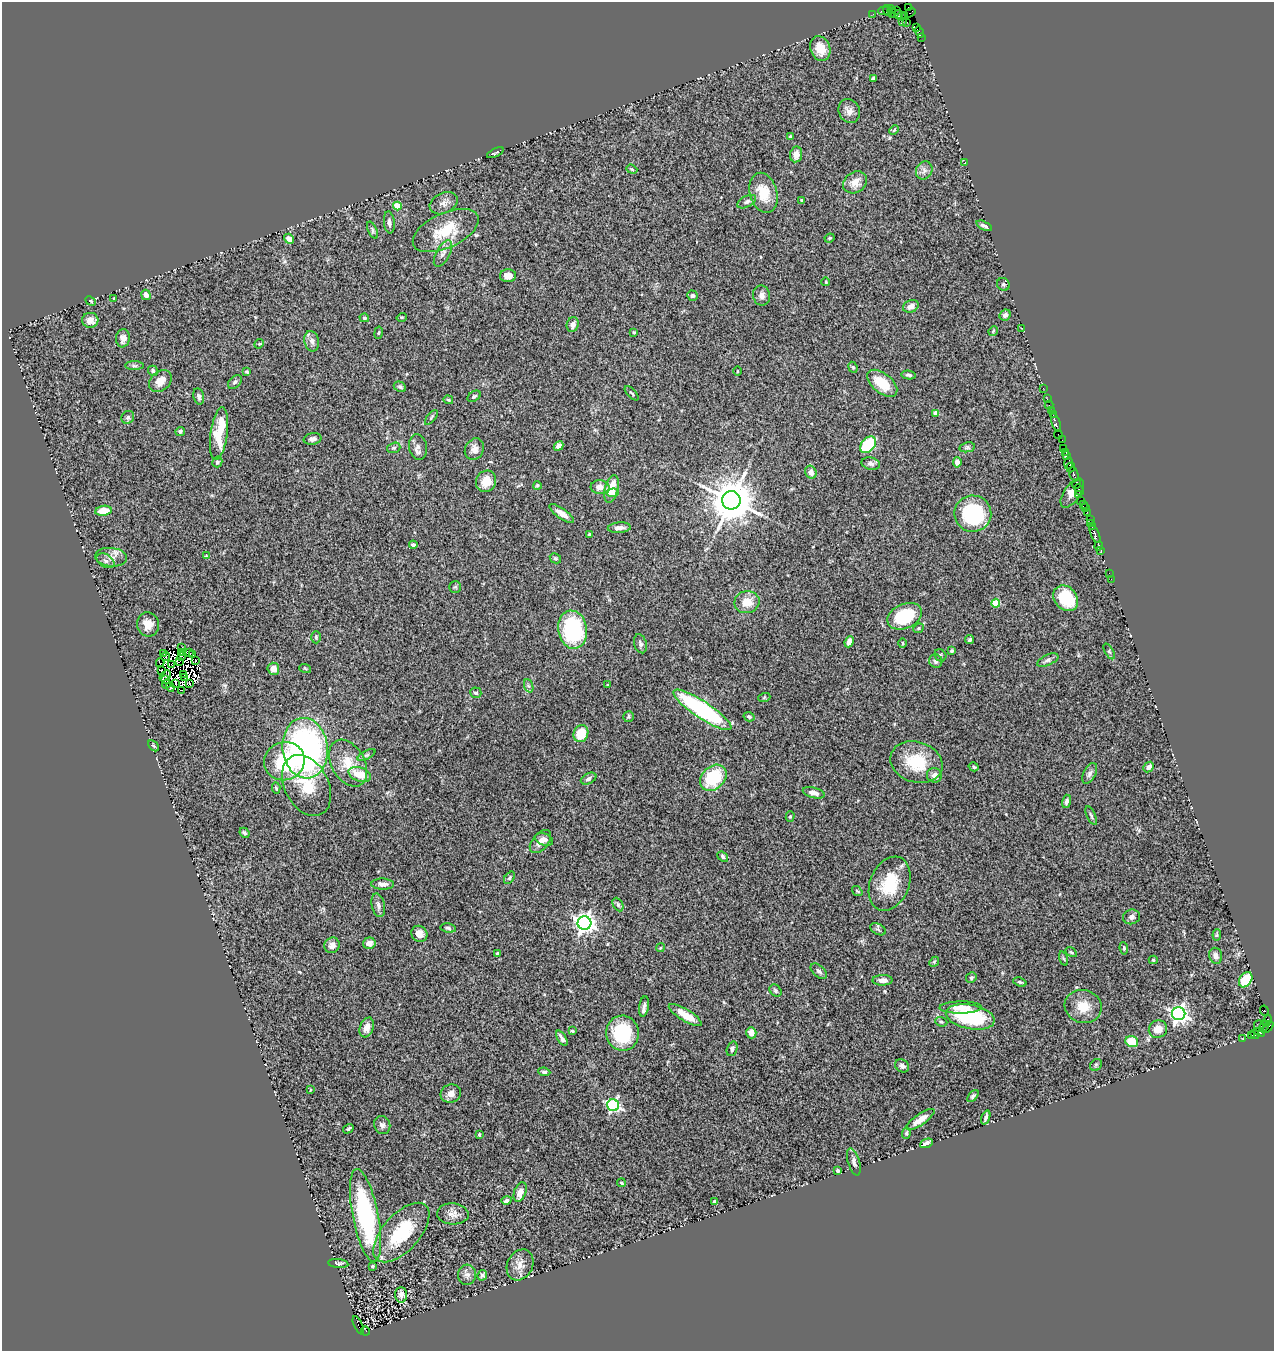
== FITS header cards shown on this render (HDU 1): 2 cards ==
NAXIS1  =                 1272
NAXIS2  =                 1349

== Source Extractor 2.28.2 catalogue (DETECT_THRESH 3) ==
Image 1272 x 1349 px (HDU 1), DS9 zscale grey, 1 PNG px = 1 image px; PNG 1276 x 1353 px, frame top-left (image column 1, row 1349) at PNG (2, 2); each listed source drawn as its Kron ellipse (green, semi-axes under 4 px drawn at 4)
Background 1.4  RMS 0.11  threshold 0.331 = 3 sigma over >= 5 px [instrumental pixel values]
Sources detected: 305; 15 with non-positive FLUX_AUTO (blend fragments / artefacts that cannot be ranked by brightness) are neither listed nor drawn; the other 290 listed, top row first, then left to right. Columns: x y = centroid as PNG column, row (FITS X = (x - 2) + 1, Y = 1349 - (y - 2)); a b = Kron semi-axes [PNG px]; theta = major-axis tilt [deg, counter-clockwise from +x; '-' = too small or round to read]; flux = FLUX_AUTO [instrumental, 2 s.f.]
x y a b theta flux
909 7 2 2 - 5.2
884 11 6 2 0 110
887 11 6 3 -72 210
896 11 3 2 - 41
892 12 6 3 -85 110
910 12 6 3 36 180
873 14 2 2 - 24
898 15 5 2 - 140
905 15 3 2 - 37
901 17 3 2 - 58
902 22 2 2 - 33
907 22 3 2 - 97
916 27 4 3 - 110
919 32 6 3 -58 71
921 37 2 2 - 36
820 49 13 9 -70 120
873 79 4 3 - 12
849 111 12 10 -67 47
894 130 5 3 - 8.2
790 136 4 3 - 10
495 153 9 2 26 9.2
796 154 8 6 81 51
965 162 3 2 - 9.3
632 169 6 4 -22 9.2
924 170 9 8 - 33
855 182 13 10 35 71
764 193 20 13 -74 170
802 200 4 3 - 7.4
747 202 10 5 27 23
444 203 15 10 27 49
397 206 4 4 - 170
389 222 11 5 -83 29
984 226 8 3 -25 21
372 230 9 4 -65 14
446 231 35 17 25 270
830 238 5 3 - 7.7
289 239 5 4 - 45
443 254 15 6 62 40
508 276 8 6 -1 46
826 282 4 2 - 5.8
1003 284 6 6 - 15
146 295 5 4 - 41
761 295 10 8 -80 36
692 296 5 5 - 14
114 298 3 2 - 5.4
91 301 5 3 - 9.5
911 306 8 6 21 41
1005 315 6 5 - 25
402 317 5 3 - 6.9
364 318 5 4 - 12
90 320 8 7 - 43
573 325 7 6 - 30
1022 328 2 2 - 40
993 331 5 4 - 7.3
634 332 4 3 - 6.9
379 333 6 3 81 7.8
123 338 9 7 83 40
312 341 10 7 -75 39
259 344 5 4 - 7.2
134 366 9 4 -1 16
853 367 6 4 -66 10
153 371 5 4 - 18
737 371 4 3 - 5.5
247 372 4 3 - 10
909 375 7 3 -9 16
160 381 13 9 45 80
235 382 8 5 45 19
882 383 18 10 -39 180
400 387 6 4 -28 15
1043 388 2 2 - 29
632 393 9 3 -46 12
199 396 8 5 -79 20
474 396 7 5 34 15
1047 399 2 2 - 44
448 400 5 4 - 10
1049 405 4 3 - 37
1052 411 3 2 - 150
936 413 4 4 - 57
1053 415 2 2 - 57
128 417 7 6 - 17
431 417 9 3 51 11
1056 423 9 2 -72 120
180 431 5 4 - 16
219 434 26 8 82 270
1058 435 4 2 - 42
313 439 9 5 11 29
1062 440 2 2 - 15
868 445 9 6 48 460
558 446 5 4 - 38
418 447 13 9 -81 42
967 447 8 5 10 14
394 448 7 5 19 12
1063 448 2 2 - 43
474 449 11 9 62 46
1065 452 4 2 - 130
1067 456 3 3 - 52
217 462 5 5 - 12
957 462 5 4 - 38
871 463 9 6 -13 23
1068 463 6 4 87 220
1071 467 5 2 - 170
811 472 6 5 - 38
1074 474 7 3 -69 520
486 481 11 10 - 120
1077 484 5 2 - 170
537 485 4 4 - 9.9
600 487 9 7 -7 52
611 489 14 6 76 160
1079 490 6 2 -66 460
613 493 6 4 7 87
1072 493 17 8 55 320
1079 495 2 2 - 68
731 500 9 9 - 31000
1081 500 2 2 - 27
1083 504 3 2 - 43
1085 507 3 2 - 99
103 511 8 5 7 120
1087 512 2 2 - 78
562 513 15 5 -35 56
973 514 18 18 - 520
1090 520 2 2 - 140
1091 523 4 3 - 150
1092 527 3 2 - 140
619 528 11 5 4 37
589 534 3 3 - 24
1095 534 10 3 -67 190
413 545 4 3 - 20
1099 546 4 3 - 150
1101 550 3 2 - 21
206 556 4 4 - 7.5
111 557 16 9 -6 61
555 558 6 4 -29 12
105 561 10 6 -30 28
1109 573 3 2 - 6.4
1111 579 2 2 - 12
455 587 6 6 - 12
1066 598 14 11 -47 290
747 602 12 11 - 110
996 603 4 4 - 240
905 616 18 12 24 400
148 624 12 11 - 82
918 628 5 4 - 11
573 630 19 14 -81 760
316 637 6 5 - 10
970 640 5 4 - 16
849 642 6 4 68 53
903 643 5 3 - 6.6
640 644 10 6 -74 22
181 648 2 2 - 13
952 651 4 3 - 12
1109 651 8 4 -59 12
181 652 2 2 - 9.1
190 653 2 2 - 4
163 654 3 2 - 7.3
192 655 3 2 - 11
940 655 6 5 - 14
181 656 3 2 - 8.2
166 657 4 2 - 2.8
196 660 4 2 - 5.9
1048 660 11 5 24 23
179 661 3 2 - 5.7
936 661 7 6 - 24
160 663 4 2 - 8.4
172 665 3 2 - 6.9
305 668 6 3 -19 8
273 669 6 6 - 60
162 670 3 2 - 7.6
184 674 2 2 - 11
165 676 6 3 41 22
185 678 4 2 - 5.7
166 680 3 2 - 15
189 683 4 2 - 14
166 684 4 2 - 8.2
175 684 3 2 - 9.9
607 685 4 3 - 6.6
529 686 7 4 -70 15
170 687 5 2 - 18
181 690 2 2 - 5.6
476 693 5 5 - 17
764 698 6 4 20 8.4
702 710 34 8 -33 1100
628 717 6 5 - 12
749 717 5 4 - 18
581 734 8 7 - 170
153 746 6 4 -41 12
305 748 30 22 -83 2300
366 755 10 4 26 15
284 761 20 19 - 520
916 762 26 20 -18 300
348 763 25 16 -60 170
974 767 5 4 - 11
1149 767 6 4 42 28
1090 773 11 6 62 26
360 774 11 7 -20 140
934 775 8 7 - 42
713 778 15 11 44 380
589 779 8 5 26 26
307 785 32 22 -62 280
276 788 6 4 -86 9.7
814 793 11 5 -14 42
1066 801 7 4 74 21
1091 815 10 3 -66 15
790 817 5 4 - 11
244 833 5 4 - 17
544 840 9 6 -20 32
540 841 14 8 50 50
723 857 6 4 -41 16
509 878 7 4 51 13
383 884 11 5 -2 38
890 884 28 19 68 290
857 891 6 3 -36 8
378 905 12 6 -77 32
618 905 7 5 -64 14
1131 917 8 7 - 29
584 923 7 6 - 4000
448 928 8 4 -10 15
878 929 8 5 -27 17
419 934 8 7 - 55
1217 935 6 4 82 9.2
369 943 6 5 - 46
332 945 8 7 - 38
660 948 4 3 - 7.1
1124 948 6 4 -83 9.2
1071 952 6 4 -30 10
497 954 4 4 - 13
1216 956 8 6 -75 32
1063 959 7 3 -71 9.1
1153 960 4 4 - 11
934 962 6 4 46 8.3
819 971 9 5 -41 22
971 978 5 5 - 14
883 980 10 5 0 39
1246 980 8 6 56 230
1020 982 7 3 -18 11
775 991 7 5 -49 15
644 1007 10 4 82 27
1083 1007 18 16 -15 140
961 1008 21 6 1 83
1264 1010 5 3 - 1100
1179 1014 6 6 - 3400
685 1015 19 6 -31 100
970 1017 25 12 -11 620
1267 1021 6 2 71 51
941 1022 6 4 -20 12
1259 1026 6 5 - 88
1264 1026 6 4 61 110
367 1027 10 7 70 49
1268 1027 6 2 50 120
1158 1029 9 8 - 71
572 1031 4 4 - 9.4
1260 1032 5 4 - 1000
622 1033 17 16 - 440
751 1033 6 5 - 54
1255 1034 5 3 - 300
1252 1036 3 3 - 120
562 1038 8 3 -58 25
1243 1039 3 2 - 16
1132 1041 6 5 - 160
732 1049 7 5 72 23
1096 1065 6 5 - 10
902 1066 7 6 - 25
544 1072 6 4 -7 15
310 1090 4 2 - 5.6
451 1094 10 9 - 47
973 1096 7 4 49 15
613 1105 6 6 - 1300
986 1117 7 3 69 17
920 1119 17 5 35 68
382 1125 9 8 - 27
348 1129 5 3 - 13
906 1133 6 4 86 12
479 1134 4 3 - 8.5
926 1143 7 4 23 32
854 1162 14 6 -74 28
838 1171 4 3 - 14
621 1183 5 3 - 10
520 1192 10 6 69 65
506 1200 5 4 - 19
714 1202 3 3 - 13
453 1214 16 10 -4 57
365 1215 47 13 -79 970
401 1232 36 18 48 440
338 1264 10 4 -6 17
520 1265 16 12 63 71
372 1266 4 3 - 9.5
467 1275 10 9 - 34
482 1275 5 4 - 16
401 1295 7 6 - 32
358 1325 10 3 -65 760
366 1331 4 3 - 110
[15 non-positive-flux detections neither listed nor drawn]